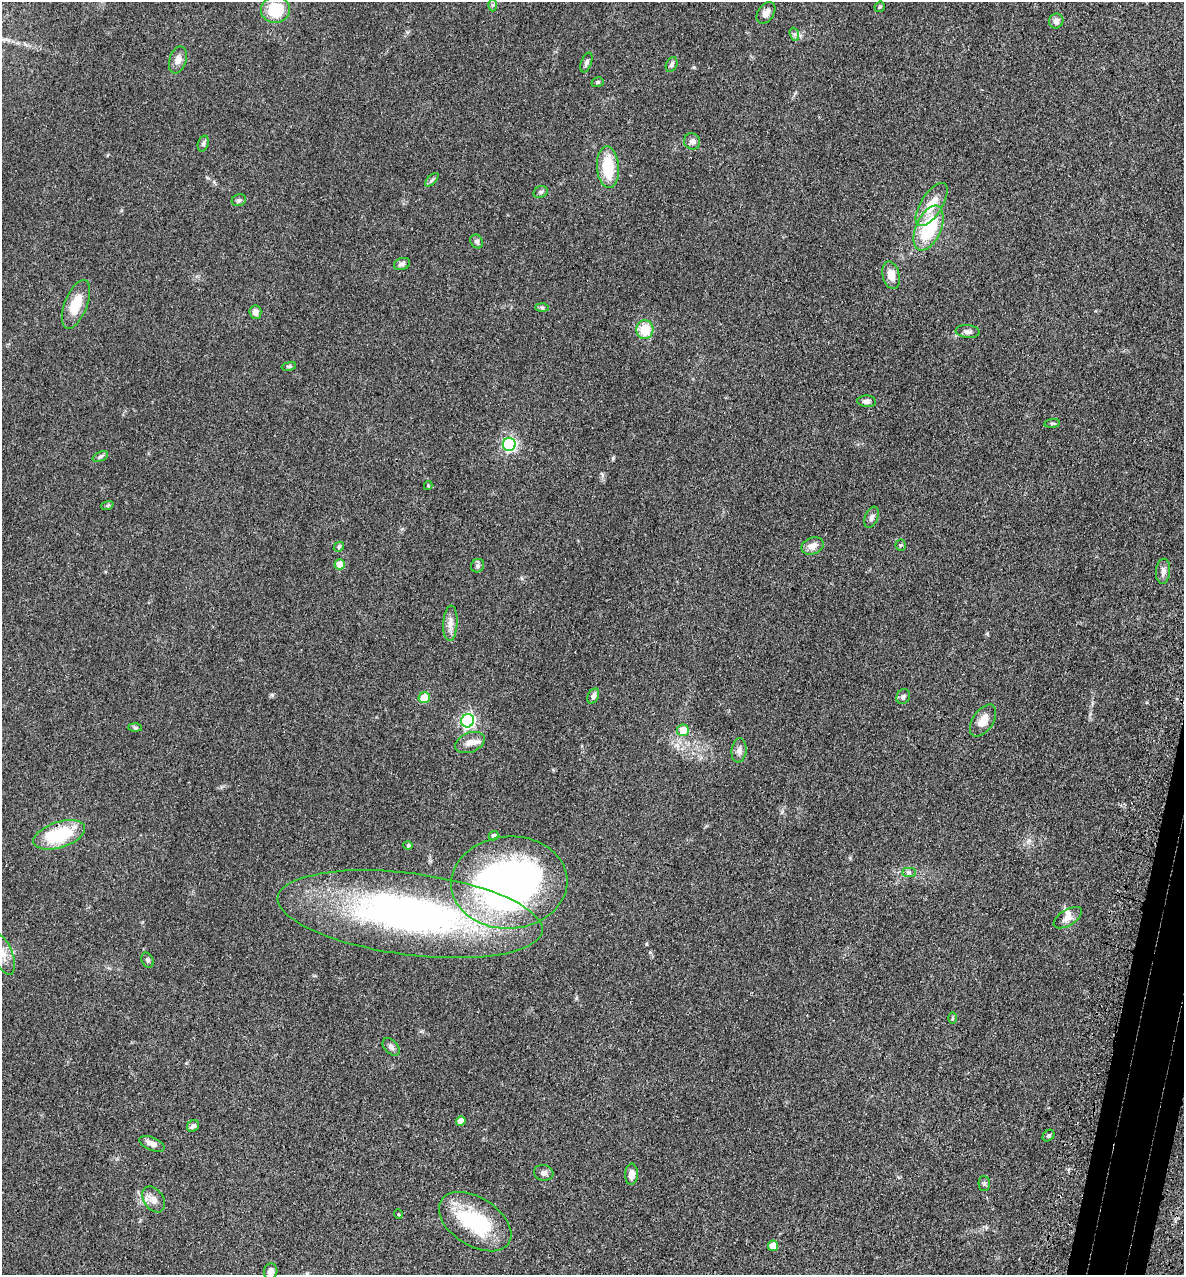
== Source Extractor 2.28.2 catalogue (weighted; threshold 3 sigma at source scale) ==
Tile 6 of 4 x 4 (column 2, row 2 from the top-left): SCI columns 1502-2683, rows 2615-3887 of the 5248 x 5228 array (HDU 1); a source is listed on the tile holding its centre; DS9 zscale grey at full resolution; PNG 1186 x 1277 px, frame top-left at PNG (2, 2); each listed source drawn as its Kron ellipse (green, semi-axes under 4 px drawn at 4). Shown black and unused: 2% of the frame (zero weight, under 3 of 4 exposures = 6% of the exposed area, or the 3 px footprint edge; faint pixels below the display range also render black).
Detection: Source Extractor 2.28.2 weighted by HDU 2 'WHT'; one run over the whole footprint, this tile lists its part. Background 0.0402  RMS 0.0049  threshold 0.0219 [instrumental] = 3 sigma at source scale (4.5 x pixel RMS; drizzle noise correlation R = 1.50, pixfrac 1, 0.05/0.05 arcsec/px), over >= 5 px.
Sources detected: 78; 3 inside a brighter object's white glare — neither listed nor drawn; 2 inside a brighter listed object's ellipse — not listed separately; the other 73 listed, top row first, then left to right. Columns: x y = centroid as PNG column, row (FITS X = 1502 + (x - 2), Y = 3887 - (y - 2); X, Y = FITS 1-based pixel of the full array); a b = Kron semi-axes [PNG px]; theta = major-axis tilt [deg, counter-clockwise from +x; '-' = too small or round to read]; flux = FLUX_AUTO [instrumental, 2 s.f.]
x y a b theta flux
492 5 6 4 -90 0.87
880 7 6 4 43 0.61
275 9 14 13 - 17
766 13 12 8 55 3
1056 21 7 7 - 2.2
794 34 7 4 -71 1
178 60 14 8 72 3.1
586 62 10 5 71 1.4
672 65 8 5 66 1.4
598 82 6 4 16 0.74
692 141 8 8 - 2
203 143 8 5 71 1.1
608 167 21 11 -86 16
432 180 8 3 45 0.86
541 192 7 5 22 1
239 200 7 6 - 1.1
932 205 24 10 58 9.7
929 228 24 12 66 29
477 241 7 6 - 1.3
402 264 8 6 17 1.5
891 275 14 8 -76 5
76 304 26 11 68 11
542 307 6 4 -2 0.82
255 312 7 6 - 2.3
645 330 9 8 - 12
968 331 12 6 -5 1.8
289 366 7 4 12 0.78
867 401 9 6 -3 2
1052 423 8 4 7 0.77
509 444 6 6 - 87
100 457 8 4 23 0.99
428 486 5 4 - 0.53
107 505 6 4 19 0.65
872 517 11 6 68 1.8
901 545 5 5 - 0.65
812 546 11 8 21 3.5
339 547 5 4 - 0.63
340 564 5 5 - 7.3
478 566 7 6 - 1.2
1163 571 12 7 86 2.5
450 623 18 7 87 3.5
593 696 8 5 63 1.9
903 697 8 6 54 1.3
424 698 5 5 - 12
468 721 7 6 - 98
983 721 18 10 56 5.2
135 728 7 4 -2 0.76
683 730 6 6 - 7.5
470 742 15 9 22 4.1
739 750 12 7 83 2.1
59 835 27 13 18 27
493 836 5 4 - 1.3
408 845 4 4 - 0.51
909 872 7 4 0 1.1
509 883 58 46 4 240
410 914 133 41 -7 210
1068 918 16 8 31 3.3
3 954 22 9 -67 5.8
147 960 8 5 -62 1.1
952 1018 6 4 89 0.57
391 1047 10 6 -46 1.8
461 1121 5 4 - 3
193 1126 6 5 - 1.8
1048 1136 6 5 - 0.91
152 1144 13 6 -23 3
544 1173 10 7 -12 1.7
631 1174 10 6 86 3.1
984 1183 7 5 -90 0.97
154 1199 14 9 -54 3.4
398 1214 5 3 - 0.37
475 1222 40 24 -33 38
773 1246 5 5 - 6.1
271 1271 8 6 76 2.5
Isophote crosses this tile's border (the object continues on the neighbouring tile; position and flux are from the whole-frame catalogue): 1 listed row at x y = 3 954